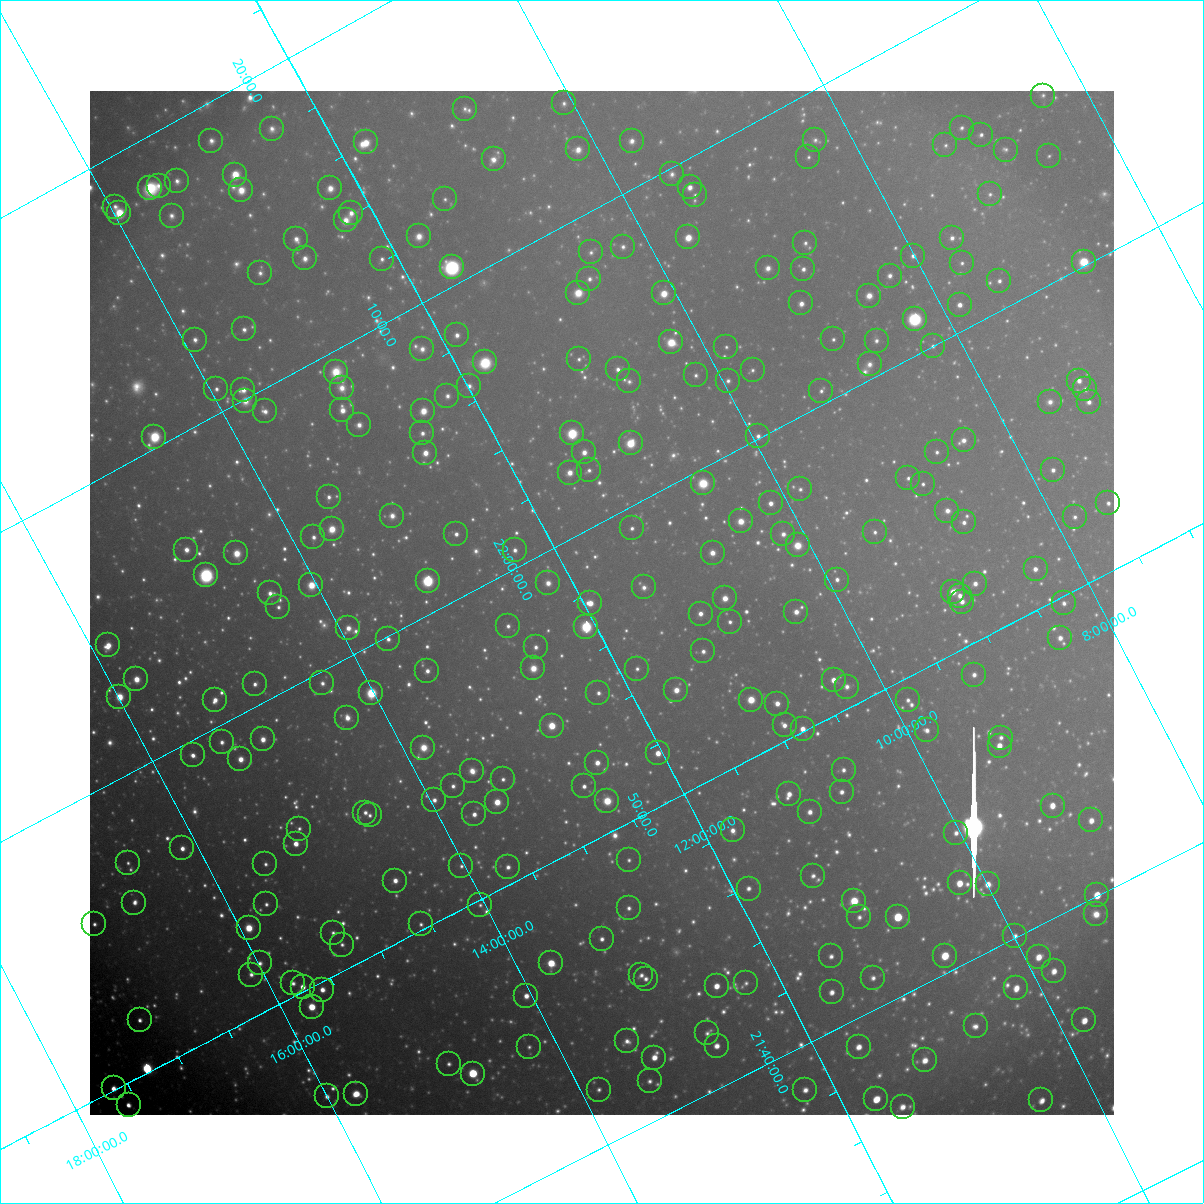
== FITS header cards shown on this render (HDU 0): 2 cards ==
NAXIS1  =                 1024 / Required FITS header
NAXIS2  =                 1024 / Required FITS header

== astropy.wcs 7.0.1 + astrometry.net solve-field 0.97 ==
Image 1024 x 1024 px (HDU 0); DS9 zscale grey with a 90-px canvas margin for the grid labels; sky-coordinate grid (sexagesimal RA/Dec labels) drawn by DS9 from the SOLVED WCS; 271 Tycho-2 reference stars matched to detected sources circled (green)
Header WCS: RA---TAN-SIP/DEC--TAN-SIP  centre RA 21:57:27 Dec +11:51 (329.36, +11.86 deg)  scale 31.6 arcsec/px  FOV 539.4' x 538.7'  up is +118 deg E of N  parity flipped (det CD > 0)
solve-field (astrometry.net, Tycho-2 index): VERIFIED the header's WCS against the Tycho-2 star catalogue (verified at 8 index scales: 9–251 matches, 0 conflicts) and refined it, rather than solving blind
Solved WCS: RA---TAN-SIP/DEC--TAN-SIP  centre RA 21:57:27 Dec +11:51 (329.36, +11.86 deg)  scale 31.7 arcsec/px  FOV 540.6' x 540.7'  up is +118 deg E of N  parity flipped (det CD > 0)
The solver's refit moves the header's centre by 3.3 arcsec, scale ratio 1.002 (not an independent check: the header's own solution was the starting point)
Tycho-2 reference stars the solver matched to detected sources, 271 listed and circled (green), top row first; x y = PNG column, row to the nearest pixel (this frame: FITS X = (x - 90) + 1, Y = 1024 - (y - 91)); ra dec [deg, ICRS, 3 dp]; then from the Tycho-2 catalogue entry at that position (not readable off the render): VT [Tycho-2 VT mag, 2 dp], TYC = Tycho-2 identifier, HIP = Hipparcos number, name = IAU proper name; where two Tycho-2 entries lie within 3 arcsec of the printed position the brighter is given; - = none
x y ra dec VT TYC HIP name
1043 96 331.494 +6.354 10.06 564-1322-1 - -
564 103 333.458 +10.073 9.10 1141-365-1 - -
465 109 333.840 +10.859 9.32 1141-428-1 - -
962 128 331.583 +7.110 9.36 564-507-1 - -
272 129 334.516 +12.424 8.66 1145-650-1 - -
981 135 331.447 +6.988 8.92 564-669-1 109076 -
815 140 332.104 +8.289 9.67 1136-1232-1 - -
211 141 334.684 +12.939 8.54 1145-255-1 110150 -
632 141 332.876 +9.706 8.54 1140-206-1 - -
366 142 334.003 +11.760 7.28 1145-1024-1 109942 -
945 145 331.515 +7.307 9.71 564-131-1 - -
578 149 333.038 +10.155 8.13 1140-1217-1 109604 -
1006 150 331.228 +6.859 10.08 564-1093-1 - -
1049 156 330.998 +6.555 9.91 564-416-1 - -
808 157 331.999 +8.410 9.58 1136-961-1 - -
494 159 333.321 +10.848 8.26 1141-522-1 109703 -
672 174 332.445 +9.536 9.29 1140-742-1 - -
235 175 334.313 +12.898 7.11 1145-1388-1 110035 -
177 181 334.516 +13.374 8.76 1149-1052-1 - -
159 186 334.559 +13.536 8.89 1149-37-1 - -
690 187 332.267 +9.451 7.94 1140-1451-1 109341 -
150 188 334.576 +13.608 8.64 1149-221-1 110112 -
330 188 333.798 +12.228 7.96 1145-847-1 - -
241 190 334.167 +12.920 7.58 1145-1389-1 109991 -
990 194 330.948 +7.166 9.47 564-345-1 - -
695 195 332.185 +9.442 9.45 1140-1483-1 - -
445 199 333.218 +11.391 9.31 1145-651-1 109658 -
115 207 334.583 +13.956 8.89 1149-415-1 - -
119 213 334.517 +13.950 6.95 1149-1072-1 110089 -
351 213 333.513 +12.172 8.20 1145-1194-1 109772 -
172 216 334.268 +13.563 8.76 1149-1245-1 - -
346 220 333.479 +12.244 8.42 1145-848-1 - -
419 236 333.040 +11.748 8.17 1144-635-1 - -
688 237 331.881 +9.671 7.03 1140-1408-1 109218 -
952 238 330.767 +7.637 8.72 1135-277-1 108850 -
296 239 333.547 +12.705 8.58 1145-992-1 - -
805 243 331.343 +8.790 9.38 1136-467-1 - -
623 247 332.086 +10.216 9.18 1140-204-1 - -
591 252 332.177 +10.487 9.44 1140-62-1 109305 -
913 256 330.791 +8.011 8.89 1135-1076-1 - -
305 258 333.355 +12.721 8.42 1145-406-1 109716 -
382 259 333.019 +12.130 8.99 1144-943-1 109597 -
1084 262 330.033 +6.717 5.97 564-1847-1 108612 -
962 263 330.528 +7.664 9.38 1135-459-1 - -
452 267 332.656 +11.625 5.96 1144-1415-1 109471 -
768 268 331.304 +9.184 8.54 1136-39-1 109025 -
803 269 331.146 +8.913 8.66 1135-34-1 108973 -
260 273 333.432 +13.127 9.03 1149-1325-1 - -
890 276 330.732 +8.274 8.88 1135-445-1 - -
589 279 331.975 +10.609 9.05 1140-937-1 - -
999 281 330.234 +7.448 8.80 564-3-1 108678 -
578 293 331.914 +10.754 7.19 1140-823-1 109226 -
664 293 331.544 +10.093 7.14 1140-1050-1 109117 -
869 296 330.663 +8.515 7.87 1135-27-1 - -
801 303 330.885 +9.071 8.43 1135-274-1 - -
960 305 330.212 +7.852 7.99 1135-489-1 108663 -
915 319 330.288 +8.257 5.80 1135-877-1 108699 -
244 329 333.056 +13.489 8.73 1148-1244-1 - -
457 335 332.098 +11.870 8.47 1144-1408-1 - -
833 339 330.470 +8.972 9.38 1135-132-1 - -
195 340 333.189 +13.910 9.12 1148-1372-1 - -
877 341 330.279 +8.644 8.92 1135-1052-1 108696 -
671 342 331.130 +10.240 7.03 1139-952-1 108963 -
933 346 330.002 +8.230 9.67 1135-699-1 - -
726 347 330.861 +9.832 9.66 1139-157-1 - -
422 349 332.137 +12.195 8.78 1144-976-1 - -
579 359 331.389 +11.026 9.31 1140-103-1 - -
485 362 331.761 +11.768 7.04 1144-731-1 109181 -
870 364 330.122 +8.796 9.16 1135-402-1 - -
618 369 331.142 +10.766 8.79 1139-896-1 - -
753 370 330.567 +9.725 9.52 1139-1438-1 - -
336 372 332.326 +12.959 8.25 1144-1158-1 - -
696 375 330.766 +10.187 9.55 1139-1528-1 - -
629 381 330.999 +10.730 9.56 1139-151-1 108929 -
728 381 330.587 +9.959 9.34 1139-435-1 - -
1079 381 329.124 +7.242 8.54 557-409-1 - -
469 386 331.643 +11.988 8.97 1144-1048-1 - -
342 388 332.174 +12.981 8.45 1144-288-1 - -
216 389 332.705 +13.952 8.86 1148-723-1 109486 -
1085 389 329.030 +7.228 9.31 557-67-1 - -
243 390 332.582 +13.749 8.19 1148-1205-1 109440 -
821 391 330.115 +9.279 9.43 1135-394-1 108633 -
447 396 331.658 +12.197 9.12 1144-950-1 109154 -
245 401 332.483 +13.780 8.68 1148-1491-1 - -
1050 402 329.078 +7.554 9.29 1122-360-1 108286 -
1089 402 328.917 +7.254 8.76 557-367-1 108239 -
342 410 331.992 +13.069 7.82 1144-1020-1 109251 -
265 411 332.315 +13.671 8.69 1148-724-1 109355 -
423 411 331.641 +12.445 7.25 1144-338-1 109147 -
359 425 331.806 +13.002 8.73 1144-920-1 - -
422 433 331.467 +12.547 8.73 1144-462-1 109086 -
572 433 330.829 +11.387 5.81 1143-506-1 108875 -
758 436 330.025 +9.954 9.04 1139-1487-1 - -
154 437 332.592 +14.630 6.48 1148-367-1 109445 -
964 440 329.133 +8.378 8.87 1122-558-1 - -
631 443 330.506 +10.974 6.35 1139-756-1 108766 -
584 452 330.628 +11.371 8.12 1143-1366-1 108806 -
937 452 329.152 +8.634 9.23 1122-8-1 - -
425 453 331.300 +12.605 7.53 1144-1268-1 109024 -
589 470 330.467 +11.409 9.27 1143-1146-1 - -
1053 470 328.531 +7.808 9.04 1122-270-1 - -
570 473 330.530 +11.568 7.84 1143-1548-1 - -
908 478 329.066 +8.963 9.42 1122-123-1 - -
703 483 329.882 +10.576 7.18 1139-929-1 108566 -
923 484 328.959 +8.872 9.29 1122-271-1 - -
800 489 329.428 +9.846 9.67 1139-821-1 - -
329 497 331.362 +13.538 8.89 1148-1117-1 - -
771 503 329.441 +10.133 8.13 1139-161-1 108413 -
1108 503 328.045 +7.516 9.13 1122-920-1 - -
947 511 328.648 +8.792 8.92 1122-517-1 108143 -
392 516 330.942 +13.125 8.57 1147-326-1 108919 -
1075 517 328.074 +7.831 9.56 1122-1192-1 - -
741 521 329.424 +10.440 7.34 1139-966-1 108408 -
964 522 328.487 +8.711 8.75 1122-1459-1 - -
632 528 329.826 +11.315 9.12 1143-602-1 - -
332 529 331.094 +13.648 7.77 1147-574-1 108949 -
875 532 328.779 +9.443 9.34 1126-1346-1 108187 -
456 534 330.524 +12.705 8.67 1143-619-1 108775 -
783 534 329.145 +10.162 8.78 1126-1571-1 - -
313 537 331.107 +13.824 8.76 1147-1591-1 - -
798 545 328.996 +10.097 7.17 1126-448-1 108263 -
186 550 331.553 +14.858 8.30 1148-1295-1 - -
515 550 330.147 +12.316 8.98 1143-1525-1 - -
236 553 331.308 +14.486 7.59 1148-1375-1 109030 -
713 553 329.293 +10.790 8.23 1126-1585-1 - -
1036 569 327.826 +8.347 8.61 1122-1390-1 107868 -
206 575 331.264 +14.816 6.60 1147-277-1 109009 -
837 580 328.561 +9.930 8.85 1126-511-1 - -
428 581 330.272 +13.120 5.64 1143-1614-1 108693 -
548 583 329.744 +12.194 8.32 1143-700-1 - -
975 584 327.959 +8.873 8.94 1122-1065-1 - -
311 585 330.733 +14.039 7.68 1147-981-1 108843 -
644 587 329.306 +11.466 8.99 1130-1729-1 108367 -
953 592 327.986 +9.079 7.84 1122-901-1 107925 -
270 593 330.845 +14.395 8.69 1147-497-1 - -
960 596 327.927 +9.042 8.41 1122-759-1 107902 -
725 598 328.881 +10.880 7.83 1126-16-1 108228 -
962 602 327.871 +9.050 8.72 1122-865-1 - -
590 603 329.406 +11.947 7.51 1143-1360-1 108396 -
1064 603 327.438 +8.266 9.32 1121-1422-1 107754 -
278 607 330.698 +14.386 9.18 1147-1635-1 - -
796 612 328.476 +10.380 8.40 1126-843-1 - -
701 614 328.861 +11.133 8.42 1126-988-1 - -
730 622 328.673 +10.938 9.06 1126-1161-1 - -
508 626 329.570 +12.682 9.19 1143-89-1 - -
586 627 329.235 +12.076 5.54 1130-1972-1 108339 -
348 628 330.232 +13.931 8.46 1147-1554-1 - -
1060 638 327.183 +8.435 8.74 1121-640-1 - -
388 639 329.973 +13.668 8.97 1147-186-1 - -
108 645 331.125 +15.858 7.95 1680-412-1 108961 -
536 647 329.286 +12.554 9.19 1130-1806-1 - -
703 651 328.549 +11.266 9.03 1130-1398-1 - -
533 668 329.127 +12.659 7.86 1130-1661-1 108307 -
637 669 328.688 +11.853 9.33 1130-910-1 - -
427 671 329.554 +13.494 8.59 1147-676-1 - -
974 675 327.245 +9.253 9.14 1121-1093-1 107698 -
136 679 330.729 +15.782 7.30 1680-33-1 108842 -
834 680 327.781 +10.368 7.93 1126-1094-1 107858 -
322 683 329.900 +14.360 9.08 1147-687-1 108572 -
255 684 330.182 +14.889 8.82 1147-731-1 - -
847 687 327.674 +10.292 9.35 1126-794-1 - -
676 690 328.354 +11.634 7.92 1130-768-1 108051 -
371 693 329.614 +14.022 6.68 1147-1405-1 108471 -
598 693 328.656 +12.253 9.21 1130-1130-1 - -
119 697 330.660 +15.986 6.68 1680-609-1 108814 -
215 700 330.226 +15.260 8.22 1680-1567-1 108671 -
751 700 327.966 +11.091 6.68 1126-413-1 107919 -
908 700 327.316 +9.872 9.35 1125-1511-1 - -
777 704 327.828 +10.902 8.34 1126-443-1 - -
347 718 329.516 +14.309 8.42 1147-1384-1 - -
785 725 327.624 +10.935 8.71 1126-185-1 107811 -
552 726 328.592 +12.751 6.61 1130-233-1 108127 -
803 729 327.521 +10.807 7.88 1126-200-1 107780 -
927 730 326.999 +9.846 8.81 1125-2072-1 - -
1001 738 326.639 +9.299 9.28 1121-541-1 - -
263 739 329.704 +15.054 8.07 1679-2075-1 108498 -
222 742 329.857 +15.384 8.81 1679-1903-1 - -
1000 746 326.581 +9.342 7.67 1121-767-1 107495 -
423 748 328.956 +13.839 7.86 1134-801-1 108249 -
658 753 327.928 +12.036 7.63 1130-1171-1 107903 -
193 755 329.875 +15.662 8.21 1679-1151-1 108563 -
240 759 329.639 +15.307 7.91 1679-1928-1 108483 -
597 763 328.105 +12.547 8.29 1130-1367-1 - -
844 770 327.027 +10.656 8.98 1125-883-1 - -
472 771 328.565 +13.557 8.64 1134-1052-1 - -
503 779 328.367 +13.351 9.42 1134-1772-1 - -
453 786 328.523 +13.767 9.10 1134-1030-1 - -
584 786 327.971 +12.747 8.74 1130-61-1 - -
842 792 326.860 +10.760 8.69 1125-1069-1 - -
789 794 327.059 +11.178 8.21 1125-214-1 107647 -
434 800 328.489 +13.969 9.00 1134-534-1 - -
607 801 327.758 +12.626 8.82 1130-653-1 107848 -
497 802 328.208 +13.489 7.47 1134-1169-1 108002 -
1053 806 325.893 +9.172 7.87 1121-1053-1 - -
810 812 326.832 +11.089 8.59 1125-836-1 - -
365 813 328.681 +14.558 9.21 1134-190-1 108153 -
474 814 328.207 +13.716 8.54 1134-1734-1 108001 -
370 815 328.640 +14.535 9.24 1134-414-1 108139 -
1091 820 325.619 +8.931 8.31 1121-1005-1 107169 -
299 829 328.831 +15.135 9.46 1679-1546-1 - -
733 830 327.003 +11.766 8.91 1129-1655-1 107628 -
956 833 326.068 +10.034 8.81 1125-2001-1 - -
296 844 328.724 +15.226 7.77 1679-1714-1 108166 -
182 848 329.168 +16.124 8.57 1679-681-1 108319 -
629 860 327.195 +12.696 9.64 1129-1861-1 - -
128 863 329.283 +16.602 9.56 1679-14-1 108360 -
265 864 328.688 +15.542 9.52 1679-1076-1 108157 -
461 866 327.845 +14.027 9.74 1134-828-1 - -
508 867 327.642 +13.668 9.02 1134-1771-1 - -
813 876 326.312 +11.321 9.58 1129-445-1 - -
395 881 328.008 +14.601 8.42 1134-1225-1 107932 -
960 883 325.654 +10.208 7.59 1125-1349-1 107184 -
988 884 325.532 +9.992 8.47 1125-1426-1 - -
749 889 326.475 +11.877 8.86 1129-1994-1 107461 -
1097 895 325.008 +9.185 6.99 1120-161-1 106981 -
854 901 325.943 +11.101 7.31 1125-772-1 107280 -
134 903 328.934 +16.713 9.06 1679-205-1 - -
266 904 328.360 +15.699 9.41 1679-1493-1 - -
480 905 327.453 +14.038 9.72 1134-1629-1 107759 -
629 908 326.812 +12.891 9.42 1129-124-1 - -
1096 914 324.861 +9.270 9.03 1120-327-1 - -
859 917 325.793 +11.127 9.33 1125-1382-1 - -
898 917 325.637 +10.824 6.03 1125-925-1 107173 -
94 924 328.931 +17.109 9.10 1683-182-1 108246 -
421 924 327.548 +14.578 9.62 1134-354-1 - -
249 928 328.243 +15.932 7.02 1679-1445-1 108012 -
333 933 327.848 +15.296 9.28 1666-803-1 - -
1015 936 325.015 +9.987 8.96 1124-904-1 - -
602 939 326.676 +13.226 8.94 1133-839-1 - -
342 945 327.715 +15.274 9.20 1666-1132-1 - -
831 956 325.597 +11.505 8.92 1129-433-1 - -
945 956 325.139 +10.612 7.03 1124-401-1 107028 -
1039 957 324.754 +9.888 7.96 1124-1088-1 106895 -
260 963 327.911 +15.988 9.41 1666-752-1 - -
551 963 326.693 +13.720 6.70 1133-1901-1 107531 -
1054 971 324.581 +9.826 8.42 1124-1552-1 - -
251 975 327.856 +16.100 9.43 1666-644-1 - -
641 975 326.224 +13.062 9.02 1129-572-1 107375 -
873 978 325.256 +11.263 9.32 1128-1642-1 107062 -
646 979 326.177 +13.043 9.32 1129-1881-1 - -
293 983 327.607 +15.810 9.13 1666-434-1 - -
746 983 325.731 +12.276 9.54 1129-1271-1 - -
717 986 325.827 +12.518 7.90 1129-1437-1 107246 -
303 987 327.540 +15.751 8.01 1666-23-1 107790 -
1016 988 324.599 +10.185 8.07 1124-2040-1 106839 -
322 990 327.434 +15.608 8.35 1666-206-1 107753 -
832 992 325.308 +11.643 8.44 1128-960-1 - -
526 996 326.534 +14.043 8.27 1133-1356-1 - -
312 1007 327.340 +15.761 6.94 1666-733-1 107726 -
140 1020 327.959 +17.147 8.81 1670-902-1 107917 -
1084 1020 324.071 +9.785 7.94 1124-1296-1 106666 -
976 1026 324.458 +10.655 9.09 1124-1349-1 - -
707 1033 325.489 +12.781 9.10 1128-713-1 - -
627 1041 325.756 +13.439 9.38 1133-215-1 - -
717 1046 325.349 +12.756 8.46 1128-607-1 107085 -
529 1047 326.111 +14.226 9.77 1133-1929-1 - -
859 1047 324.765 +11.650 8.32 1128-1656-1 106902 -
654 1058 325.511 +13.289 8.27 1132-1070-1 107131 -
925 1060 324.392 +11.187 8.31 1124-939-1 106760 -
449 1064 326.307 +14.920 9.40 1133-234-1 107401 -
473 1074 326.131 +14.772 6.02 1133-1258-1 107350 -
650 1081 325.341 +13.420 9.35 1132-500-1 - -
114 1088 327.514 +17.621 8.36 1670-350-1 - -
599 1090 325.482 +13.851 9.47 1132-1278-1 - -
805 1090 324.638 +12.238 8.92 1128-1479-1 - -
356 1094 326.451 +15.758 7.81 1666-475-1 107448 -
327 1096 326.551 +15.998 9.23 1666-337-1 107482 -
876 1099 324.277 +11.719 7.25 1128-522-1 106725 -
1041 1100 323.609 +10.435 8.15 1123-636-1 106516 -
129 1105 327.317 +17.573 8.52 1670-488-1 107720 -
903 1107 324.113 +11.545 8.65 1128-384-1 - -